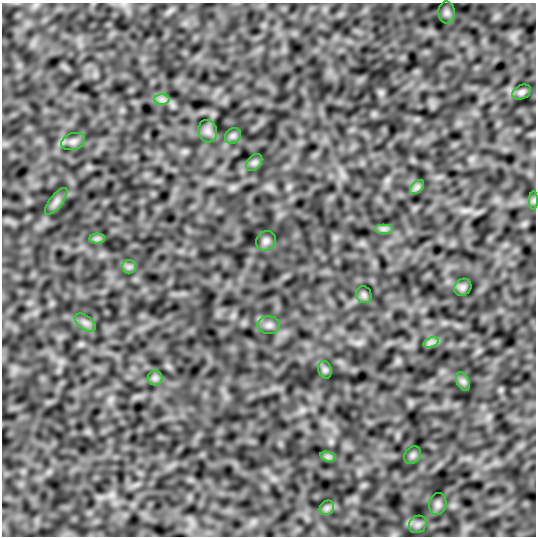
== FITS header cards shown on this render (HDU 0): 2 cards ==
NAXIS1  =                  534
NAXIS2  =                  534

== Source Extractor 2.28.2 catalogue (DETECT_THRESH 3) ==
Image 534 x 534 px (HDU 0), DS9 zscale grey, 1 PNG px = 1 image px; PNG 538 x 538 px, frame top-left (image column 1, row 534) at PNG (2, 3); each listed source drawn as its Kron ellipse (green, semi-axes under 4 px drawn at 4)
Background 0.084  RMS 3.4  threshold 10.1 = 3 sigma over >= 5 px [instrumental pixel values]
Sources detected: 27; all 27 listed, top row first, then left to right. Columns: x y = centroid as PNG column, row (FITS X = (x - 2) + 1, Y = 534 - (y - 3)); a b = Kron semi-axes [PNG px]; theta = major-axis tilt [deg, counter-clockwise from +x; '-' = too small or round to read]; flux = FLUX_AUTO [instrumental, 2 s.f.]
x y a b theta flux
447 12 11 8 -86 850
522 92 10 7 28 690
162 100 8 5 0 800
208 131 11 9 -74 1200
233 136 9 7 44 660
73 141 12 8 18 1200
254 162 9 6 48 660
417 187 8 5 45 680
534 200 9 4 90 450
56 201 16 6 52 1200
383 229 9 5 0 690
97 239 8 5 0 630
266 241 10 9 - 940
129 267 7 6 - 680
463 287 9 8 - 690
364 295 8 7 - 610
85 323 12 7 -37 1100
269 325 11 9 -2 1100
431 342 8 4 19 760
325 370 9 6 -75 590
155 378 7 7 - 710
463 381 10 6 -63 710
413 455 9 7 51 670
328 457 7 4 -18 610
438 504 11 8 78 880
327 508 8 6 45 660
418 524 9 8 - 880